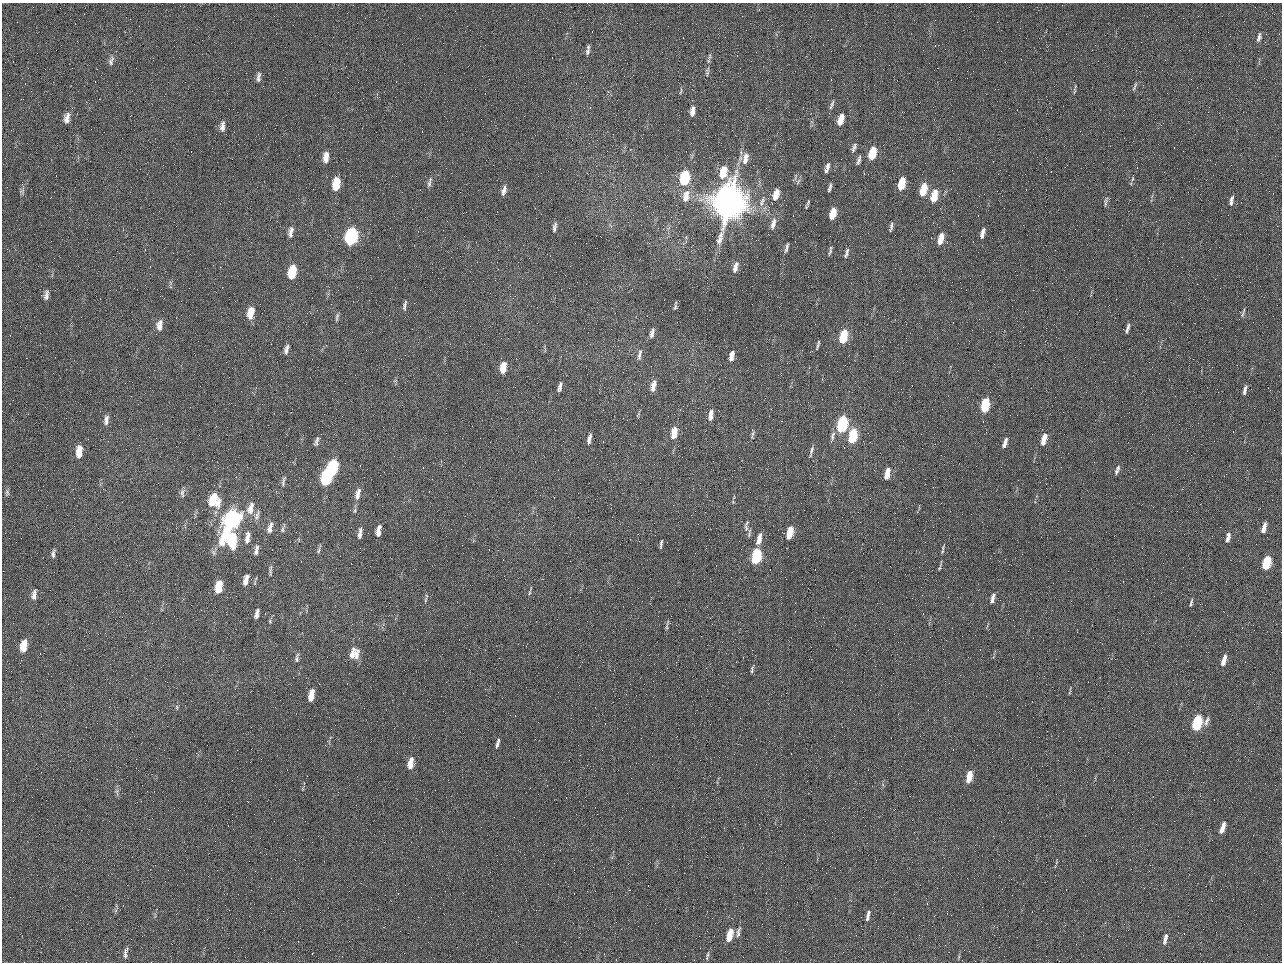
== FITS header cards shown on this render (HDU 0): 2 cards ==
NAXIS1  =                 1280 / length of data axis 1
NAXIS2  =                  960 / length of data axis 2

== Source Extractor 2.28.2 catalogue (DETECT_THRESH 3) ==
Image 1280 x 960 px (HDU 0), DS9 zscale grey, 1 PNG px = 1 image px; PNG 1284 x 964 px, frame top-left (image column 1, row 960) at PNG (2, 3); no overlay
Background 2560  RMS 180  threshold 554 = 3 sigma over >= 5 px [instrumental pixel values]
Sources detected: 151; all 151 listed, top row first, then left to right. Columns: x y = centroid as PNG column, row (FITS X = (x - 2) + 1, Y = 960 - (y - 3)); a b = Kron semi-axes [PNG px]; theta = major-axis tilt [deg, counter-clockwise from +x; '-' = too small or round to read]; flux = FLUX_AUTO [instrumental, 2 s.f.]
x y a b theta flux
1259 37 12 5 76 4.7e+04
984 50 2 2 - 6.2e+04
588 52 11 7 78 4.6e+04
710 57 11 4 84 3.3e+04
111 61 14 7 77 5.6e+04
707 73 10 5 74 2.7e+04
258 77 14 6 82 5.1e+04
1134 87 13 3 64 2.8e+04
681 91 11 3 75 1.7e+04
1074 91 10 4 84 2.2e+04
832 105 14 4 68 3.6e+04
692 111 11 5 81 7.1e+04
67 118 13 7 79 8.6e+04
841 119 12 6 73 1.6e+05
222 126 14 7 84 6.7e+04
854 147 12 5 69 4.1e+04
872 153 11 5 75 3.6e+05
326 157 13 7 84 1.2e+05
745 159 16 7 78 1.2e+05
859 159 9 5 71 4.0e+04
827 168 12 5 71 6.0e+04
723 172 13 7 77 3.0e+05
685 178 11 6 79 9.0e+05
1132 179 6 4 85 1.7e+04
429 182 14 4 76 4.0e+04
336 184 12 6 82 3.3e+05
901 184 11 5 76 3.1e+05
830 188 10 4 73 3.3e+04
504 190 11 6 72 6.6e+04
923 190 12 6 73 3.2e+05
22 191 8 4 53 2.7e+04
935 194 10 8 76 1.9e+05
776 195 13 6 73 1.6e+05
686 196 16 8 77 1.3e+05
933 198 7 5 58 1.4e+05
762 200 8 6 57 4.8e+04
1106 201 14 4 80 3.0e+04
1231 201 13 5 79 4.7e+04
808 202 9 4 72 2.3e+04
729 203 22 17 74 1.2e+07
833 213 11 5 72 2.0e+05
773 224 15 6 77 9.4e+04
555 227 11 5 80 4.2e+04
891 227 11 4 79 3.2e+04
291 232 14 6 82 7.0e+04
982 233 12 4 76 6.7e+04
351 236 11 7 77 2.0e+06
940 239 12 5 74 1.6e+05
787 247 14 4 76 3.7e+04
830 251 13 3 78 2.7e+04
846 253 12 4 71 3.9e+04
735 267 14 5 76 8.2e+04
292 272 11 6 79 4.4e+05
46 295 13 6 82 6.0e+04
405 305 13 4 78 3.8e+04
675 307 7 4 72 2.0e+04
251 313 12 6 78 2.1e+05
1242 314 11 4 70 2.5e+04
337 317 12 4 80 2.9e+04
159 325 14 7 83 9.0e+04
1127 328 12 3 75 4.0e+04
652 333 11 4 75 5.6e+04
843 336 11 5 77 4.9e+05
818 345 10 2 74 2.3e+04
286 349 12 5 74 5.4e+04
639 354 17 5 78 5.2e+04
732 356 13 5 78 8.5e+04
503 367 11 6 80 1.9e+05
653 386 14 6 78 9.4e+04
560 387 12 4 76 4.7e+04
1245 390 12 4 75 4.9e+04
985 405 11 5 78 6.4e+05
711 415 12 5 82 8.3e+04
106 420 12 6 82 5.7e+04
842 424 11 6 76 1.3e+06
674 432 12 6 80 1.9e+05
986 432 3 2 - 9.7e+03
752 435 12 3 75 2.7e+04
832 436 15 5 78 4.8e+04
853 436 11 5 78 7.1e+05
589 439 11 4 77 5.7e+04
1044 439 13 5 74 1.6e+05
316 441 11 4 70 3.9e+04
1005 443 12 5 72 7.1e+04
811 451 15 4 76 3.9e+04
79 452 13 6 86 1.7e+05
332 468 12 6 79 1.3e+06
1118 468 10 6 69 4.6e+04
887 473 12 5 76 1.5e+05
326 477 13 6 77 1.5e+06
283 481 15 4 76 3.8e+04
7 492 11 6 86 3.7e+04
182 493 13 6 88 4.3e+04
358 494 16 7 76 9.0e+04
214 500 13 10 -89 4.5e+05
733 502 5 3 - 1.2e+04
250 508 18 8 74 1.2e+05
257 515 14 5 75 4.9e+04
231 520 22 8 67 3.2e+06
746 527 10 5 -84 3.5e+04
270 528 15 6 77 7.7e+04
1264 528 12 4 74 9.0e+04
283 529 12 4 72 3.0e+04
378 531 10 4 80 8.8e+04
360 533 13 5 79 6.3e+04
749 533 12 4 80 3.0e+04
790 533 11 5 78 2.9e+05
1228 537 12 5 78 6.5e+04
247 538 16 6 82 8.8e+04
759 539 13 5 77 1.1e+05
232 540 12 7 88 6.9e+05
661 544 9 3 81 2.7e+04
943 548 8 3 80 2.3e+04
256 550 13 5 79 5.1e+04
318 551 10 5 69 2.7e+04
53 554 11 5 83 4.2e+04
756 556 11 5 80 1.1e+06
1266 563 11 5 74 6.5e+05
940 567 11 3 75 2.0e+04
270 571 14 4 88 3.2e+04
246 580 12 5 75 9.0e+04
219 587 12 6 80 2.7e+05
529 593 7 3 71 1.9e+04
34 595 15 7 81 8.0e+04
992 598 12 5 77 6.5e+04
426 600 10 3 80 2.3e+04
1191 603 10 3 73 2.5e+04
257 614 10 4 77 5.5e+04
667 625 17 3 79 2.9e+04
24 646 13 7 80 2.1e+05
353 654 17 9 66 1.3e+05
356 655 14 6 88 7.7e+04
297 659 11 4 -89 2.8e+04
1224 660 13 5 73 1.0e+05
752 669 10 4 79 2.7e+04
1070 692 9 3 69 1.7e+04
311 695 11 5 79 1.6e+05
177 707 6 4 -89 1.7e+04
1197 723 11 7 65 9.8e+05
497 743 12 4 74 4.1e+04
411 763 12 5 81 1.7e+05
969 777 11 5 79 2.2e+05
117 792 11 5 -84 3.3e+04
1222 828 12 4 71 1.2e+05
868 912 6 5 - 2.4e+04
868 917 9 4 75 4.0e+04
738 932 15 4 78 4.5e+04
730 935 13 5 75 2.3e+05
1165 939 14 5 80 6.4e+04
125 953 15 5 78 5.4e+04
707 955 12 3 78 2.5e+04